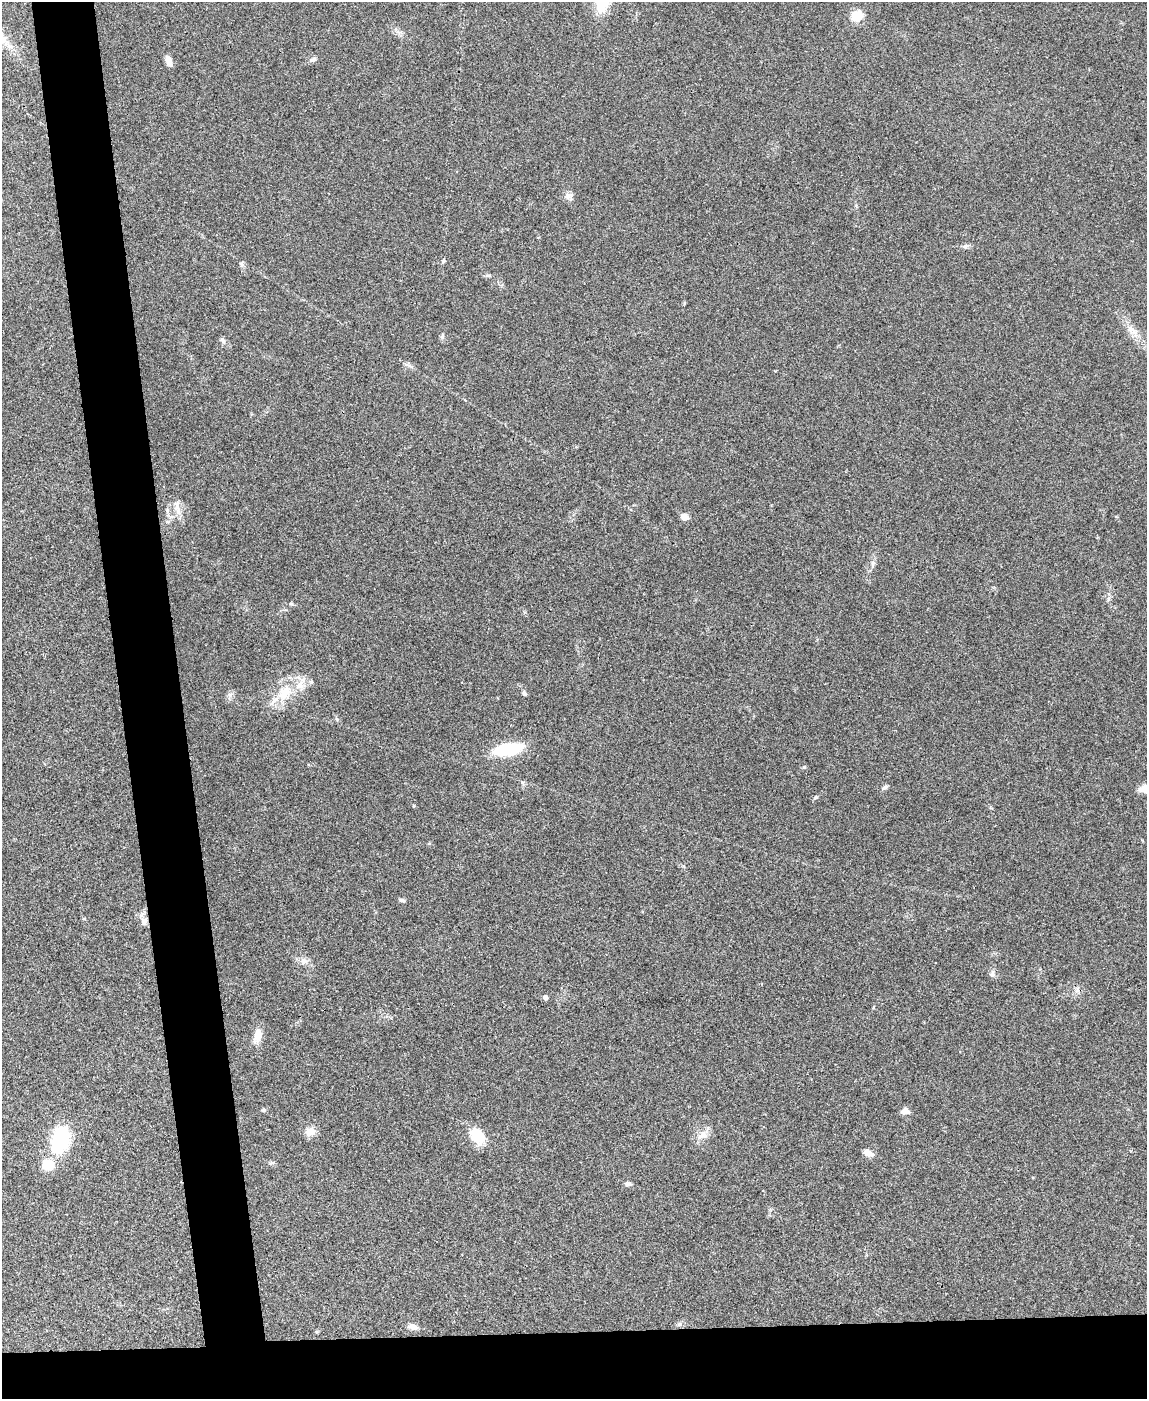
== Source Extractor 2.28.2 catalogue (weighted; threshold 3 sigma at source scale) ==
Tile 11 of 4 x 3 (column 3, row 3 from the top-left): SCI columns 2293-3437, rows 238-1634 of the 4582 x 4561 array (HDU 1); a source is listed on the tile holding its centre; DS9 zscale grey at full resolution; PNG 1149 x 1401 px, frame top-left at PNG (2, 2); no overlay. Shown black and unused: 10% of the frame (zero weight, under 3 of 4 exposures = <1% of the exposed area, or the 3 px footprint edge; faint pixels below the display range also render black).
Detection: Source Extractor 2.28.2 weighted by HDU 2 'WHT'; one run over the whole footprint, this tile lists its part. Background 0.0661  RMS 0.0051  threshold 0.0232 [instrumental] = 3 sigma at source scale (4.5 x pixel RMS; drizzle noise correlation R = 1.50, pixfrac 1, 0.05/0.05 arcsec/px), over >= 5 px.
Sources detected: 42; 3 inside a brighter listed object's ellipse — not listed separately; the other 39 listed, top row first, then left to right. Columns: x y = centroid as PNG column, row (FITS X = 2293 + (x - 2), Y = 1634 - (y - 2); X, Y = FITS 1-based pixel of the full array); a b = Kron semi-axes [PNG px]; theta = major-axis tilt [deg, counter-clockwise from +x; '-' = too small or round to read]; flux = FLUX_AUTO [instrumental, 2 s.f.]
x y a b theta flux
857 16 14 11 29 8.6
313 59 9 6 25 1.4
168 61 11 6 -68 3.7
568 195 10 8 -1 2.3
443 261 6 4 50 0.79
241 264 7 5 -45 0.99
1131 329 13 7 -30 3.4
222 340 8 5 -53 1.3
406 364 9 4 -19 1.2
177 507 21 6 -58 3.3
685 517 8 6 -26 3.6
873 563 6 5 - 1
291 604 6 5 - 0.75
311 682 6 5 - 0.86
284 692 23 15 55 13
524 693 6 5 - 1
337 719 6 4 -70 0.7
508 749 25 10 10 31
804 767 6 3 -18 0.6
884 787 7 5 30 1.1
816 797 6 4 45 0.65
413 806 5 3 - 0.43
402 900 8 5 -8 1.1
84 919 6 4 -1 0.51
144 921 11 9 -89 2.9
303 961 11 8 -1 2.6
992 974 11 5 81 1.5
545 997 5 4 - 2.2
258 1034 16 8 80 6
263 1110 6 5 - 0.72
905 1111 9 7 -3 3.1
310 1132 12 10 21 4.2
702 1135 16 10 36 4.5
477 1136 17 13 -46 13
61 1139 31 20 73 32
868 1153 11 7 -26 3.4
628 1184 8 5 -8 1.5
680 1324 6 4 89 0.86
413 1327 12 6 -14 2.7
Unlisted compact peaks at least as high as the median listed source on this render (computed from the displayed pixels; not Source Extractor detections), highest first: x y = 230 694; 442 337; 1108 599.